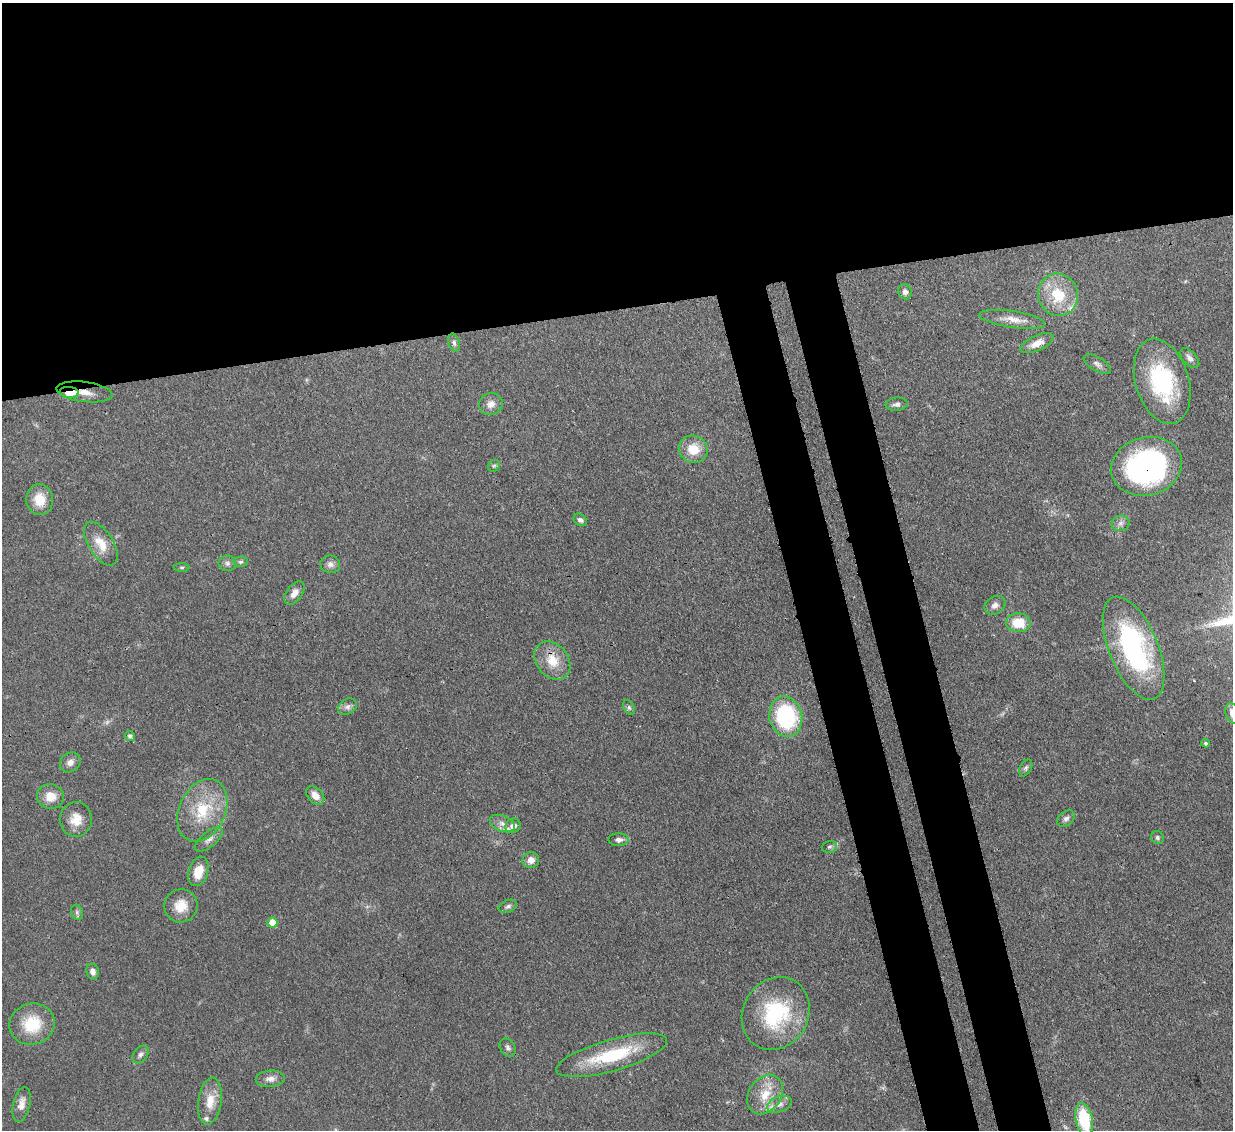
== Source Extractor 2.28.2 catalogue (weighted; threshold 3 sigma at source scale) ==
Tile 2 of 4 x 4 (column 2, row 1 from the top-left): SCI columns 1311-2541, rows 3599-4726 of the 5081 x 5061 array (HDU 1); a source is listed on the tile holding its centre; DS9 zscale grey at full resolution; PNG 1235 x 1132 px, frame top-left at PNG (2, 3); each listed source drawn as its Kron ellipse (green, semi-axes under 4 px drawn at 4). Shown black and unused: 33% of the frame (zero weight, under 3 of 4 exposures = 9% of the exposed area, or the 3 px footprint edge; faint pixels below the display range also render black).
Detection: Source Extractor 2.28.2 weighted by HDU 2 'WHT'; one run over the whole footprint, this tile lists its part. Background 0.0967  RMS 0.0047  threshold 0.021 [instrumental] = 3 sigma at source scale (4.5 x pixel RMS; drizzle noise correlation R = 1.50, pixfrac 1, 0.05/0.05 arcsec/px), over >= 5 px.
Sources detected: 68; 3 inside a brighter listed object's ellipse — not listed separately; the other 65 listed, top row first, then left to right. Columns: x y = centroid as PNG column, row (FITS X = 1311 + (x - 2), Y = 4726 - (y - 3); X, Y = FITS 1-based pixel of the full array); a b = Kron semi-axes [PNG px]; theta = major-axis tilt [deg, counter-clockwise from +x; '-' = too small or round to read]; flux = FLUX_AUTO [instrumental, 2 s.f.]
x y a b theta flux
905 292 7 6 - 2
1058 295 21 20 - 18
1012 319 33 8 -8 6
454 342 9 5 -75 1.5
1037 343 18 7 24 5.2
1190 358 12 6 -47 2.3
1097 364 15 6 -31 1.9
1162 381 44 26 -73 46
85 392 28 10 -7 9
69 393 10 5 -4 9.1
491 404 12 11 - 3.5
897 404 11 6 6 1.8
693 449 15 13 -20 9.5
494 466 6 5 - 0.84
1146 466 36 29 14 110
40 500 15 13 -84 8.9
580 520 7 5 -37 1.4
1121 523 9 8 - 2.1
101 544 24 12 -58 8.2
241 562 7 5 1 1
227 563 9 7 -8 1.7
330 564 10 9 - 2.2
182 567 8 4 0 0.69
294 593 13 8 54 3.5
995 605 11 8 31 2.6
1018 623 12 9 -2 12
1134 648 55 24 -68 83
552 661 21 16 -51 10
347 707 10 7 32 2.1
629 707 8 5 -63 1.1
1232 713 10 6 -74 3.2
786 717 20 16 -78 48
130 736 5 5 - 1.1
1206 743 4 4 - 0.97
70 762 11 9 42 2.9
1026 768 9 5 61 1.1
315 795 10 7 -46 4.3
50 797 13 12 - 6.6
202 810 33 23 65 22
1066 818 10 7 40 1.7
76 819 17 16 - 7.3
502 823 13 8 -22 3.2
513 826 8 7 - 4
1158 837 7 6 - 1.1
209 840 17 7 38 2.8
619 840 10 6 0 2
829 847 8 5 15 1.2
531 860 8 8 - 3
198 871 15 9 73 8
181 906 17 16 - 7.8
508 906 10 6 21 1.4
77 912 8 6 -71 1.2
272 922 5 5 - 8
93 972 8 6 -79 2.4
776 1013 38 32 59 42
32 1024 23 20 18 18
508 1048 10 7 -56 1.6
140 1055 10 7 52 1.6
612 1055 57 15 16 31
270 1079 14 8 4 3
765 1095 21 16 56 11
210 1101 23 11 82 7.8
22 1104 18 8 78 4.4
779 1104 12 7 19 3
1084 1120 16 8 -78 25
Overlapping masked pixels (flux is a lower limit): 3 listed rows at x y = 85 392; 69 393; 1146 466
Isophote crosses this tile's border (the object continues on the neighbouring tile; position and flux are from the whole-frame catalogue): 2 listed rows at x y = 1232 713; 1084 1120